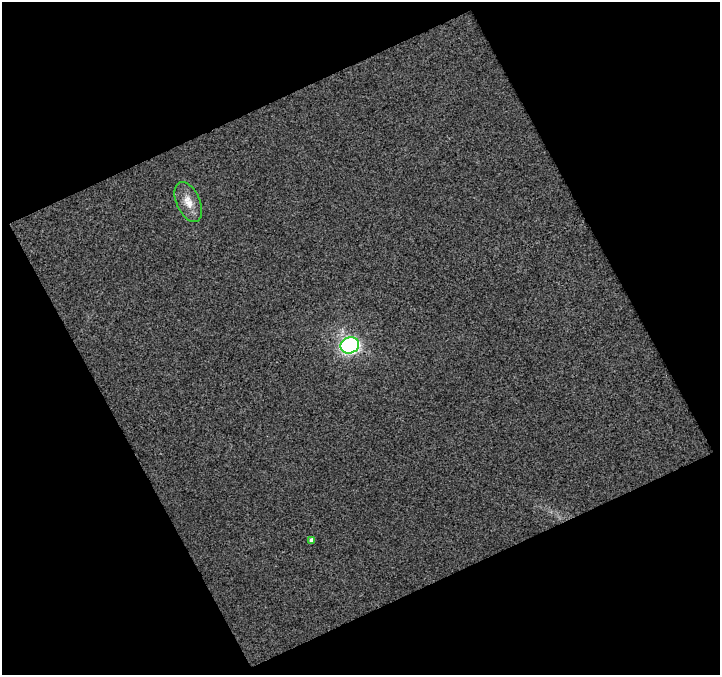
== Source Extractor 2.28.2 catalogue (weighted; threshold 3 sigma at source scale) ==
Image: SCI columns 1-718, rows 17-689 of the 718 x 706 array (HDU 1 of 3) = the unmasked area's bounding box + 8 px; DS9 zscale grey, full resolution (1 PNG px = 1 image px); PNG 722 x 677 px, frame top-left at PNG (2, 2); each listed source drawn as its Kron ellipse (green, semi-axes under 4 px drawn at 4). Shown black and unused: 47% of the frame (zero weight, under 3 of 4 exposures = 2% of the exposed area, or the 3 px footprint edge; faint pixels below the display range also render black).
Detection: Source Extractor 2.28.2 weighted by HDU 2 'WHT'. Background 0.0109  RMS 0.013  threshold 0.0566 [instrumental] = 3 sigma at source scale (4.5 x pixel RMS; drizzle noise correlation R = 1.50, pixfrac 1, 0.0396/0.0396 arcsec/px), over >= 5 px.
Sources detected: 3; all 3 listed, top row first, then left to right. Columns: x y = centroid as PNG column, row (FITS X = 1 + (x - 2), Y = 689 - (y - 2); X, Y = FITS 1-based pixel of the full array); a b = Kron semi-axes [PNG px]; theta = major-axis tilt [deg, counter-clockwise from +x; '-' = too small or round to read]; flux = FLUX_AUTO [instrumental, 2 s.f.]
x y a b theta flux
188 202 21 11 -66 16
350 345 9 8 - 200
312 540 4 3 - 3.6